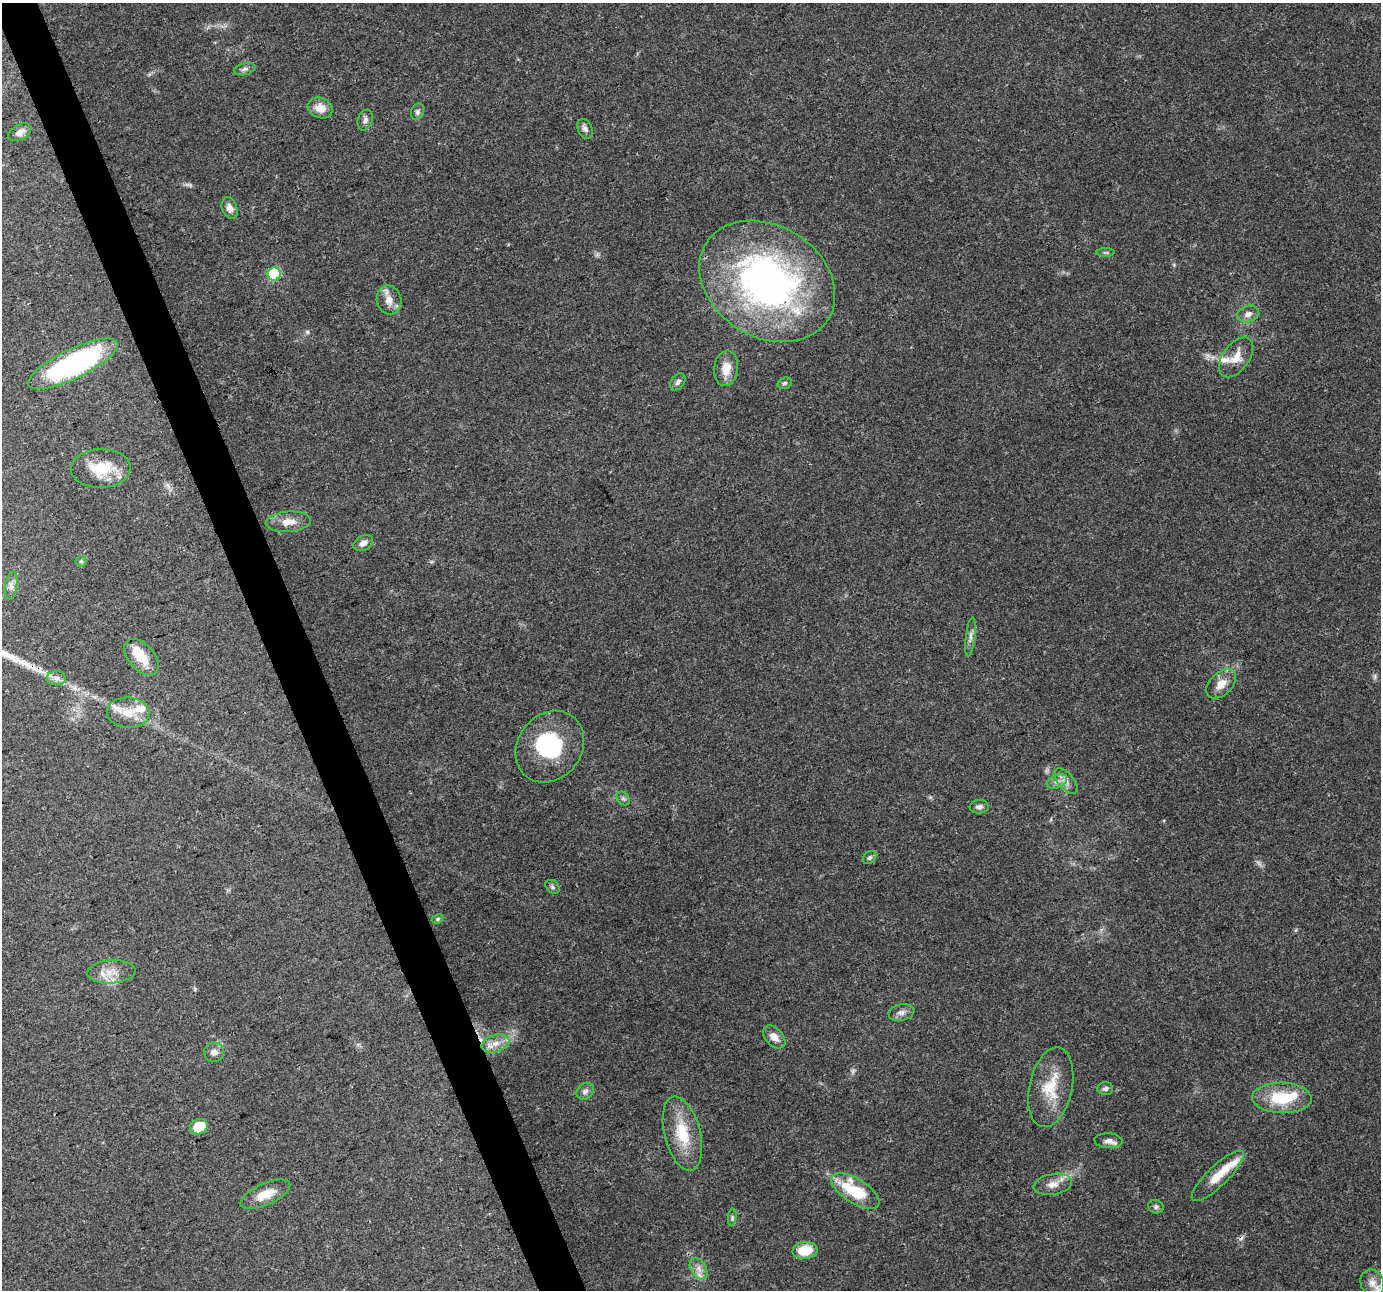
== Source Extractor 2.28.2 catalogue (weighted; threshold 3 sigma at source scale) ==
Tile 11 of 4 x 4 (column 3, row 3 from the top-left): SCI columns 2758-4136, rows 1365-2652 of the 5516 x 5358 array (HDU 1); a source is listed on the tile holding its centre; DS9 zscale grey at full resolution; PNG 1383 x 1292 px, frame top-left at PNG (2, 3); each listed source drawn as its Kron ellipse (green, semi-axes under 4 px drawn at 4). Shown black and unused: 3% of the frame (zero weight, under 3 of 4 exposures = <1% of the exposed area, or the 3 px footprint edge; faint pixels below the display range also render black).
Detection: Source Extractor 2.28.2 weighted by HDU 2 'WHT'; one run over the whole footprint, this tile lists its part. Background 0.102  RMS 0.0055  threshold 0.025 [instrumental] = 3 sigma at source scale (4.5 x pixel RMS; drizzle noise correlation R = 1.50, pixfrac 1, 0.0396/0.0396 arcsec/px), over >= 5 px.
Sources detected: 67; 2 too faint to see at this stretch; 3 inside a brighter object's white glare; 1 cosmic-ray / hot-pixel residue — neither listed nor drawn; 5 inside a brighter listed object's ellipse — not listed separately; the other 56 listed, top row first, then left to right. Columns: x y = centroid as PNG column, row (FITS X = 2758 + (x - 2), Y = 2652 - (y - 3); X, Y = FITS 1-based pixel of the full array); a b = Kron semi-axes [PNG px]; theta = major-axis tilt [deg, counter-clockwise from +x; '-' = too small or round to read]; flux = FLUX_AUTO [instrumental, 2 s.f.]
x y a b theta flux
245 69 11 6 13 1.8
320 108 13 10 -22 6.9
417 112 8 6 71 1.5
365 120 10 7 71 2
585 129 10 7 -64 2.2
20 132 12 7 29 3.5
230 208 11 7 -69 3.5
1106 252 9 4 0 1.1
274 274 6 6 - 46
767 281 72 55 -32 220
389 300 14 12 -77 5.7
1248 314 11 8 20 3.3
1236 357 23 13 54 8.1
73 364 49 14 26 110
726 368 18 12 83 8
678 382 9 6 51 1.9
785 383 7 5 17 1.3
101 468 30 19 2 19
288 522 23 10 4 7.2
363 543 10 7 30 3.2
81 561 5 5 - 0.81
11 586 14 6 80 2.5
970 637 20 4 83 2.5
141 657 21 12 -49 12
56 678 9 7 -1 2.6
1221 684 17 11 44 6.8
128 713 21 15 -4 11
550 747 38 32 52 38
1066 781 15 8 -50 3.7
1057 782 11 6 24 2.9
623 799 7 5 -54 1.3
979 807 9 6 3 1.9
870 858 7 5 44 1.2
552 887 8 6 -43 1.2
438 919 6 4 28 0.86
111 972 24 11 4 8.2
901 1012 13 8 11 3
774 1037 13 8 -47 5
495 1043 14 8 16 5.9
214 1052 10 10 - 3.4
1051 1087 40 21 78 20
1105 1089 8 6 4 1.7
585 1091 9 7 43 2.4
1282 1098 30 15 -2 24
199 1127 9 7 27 14
682 1133 38 18 -76 22
1108 1141 14 7 -4 3.2
1218 1176 34 10 44 12
1053 1184 19 10 10 5.8
855 1191 27 12 -32 28
265 1194 27 10 24 9.4
1156 1207 8 6 -25 1.5
732 1217 8 3 85 1
805 1250 12 8 5 15
699 1269 12 7 -61 3.9
1372 1283 14 11 -68 4.9
Overlapping masked pixels (flux is a lower limit): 1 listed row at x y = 767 281